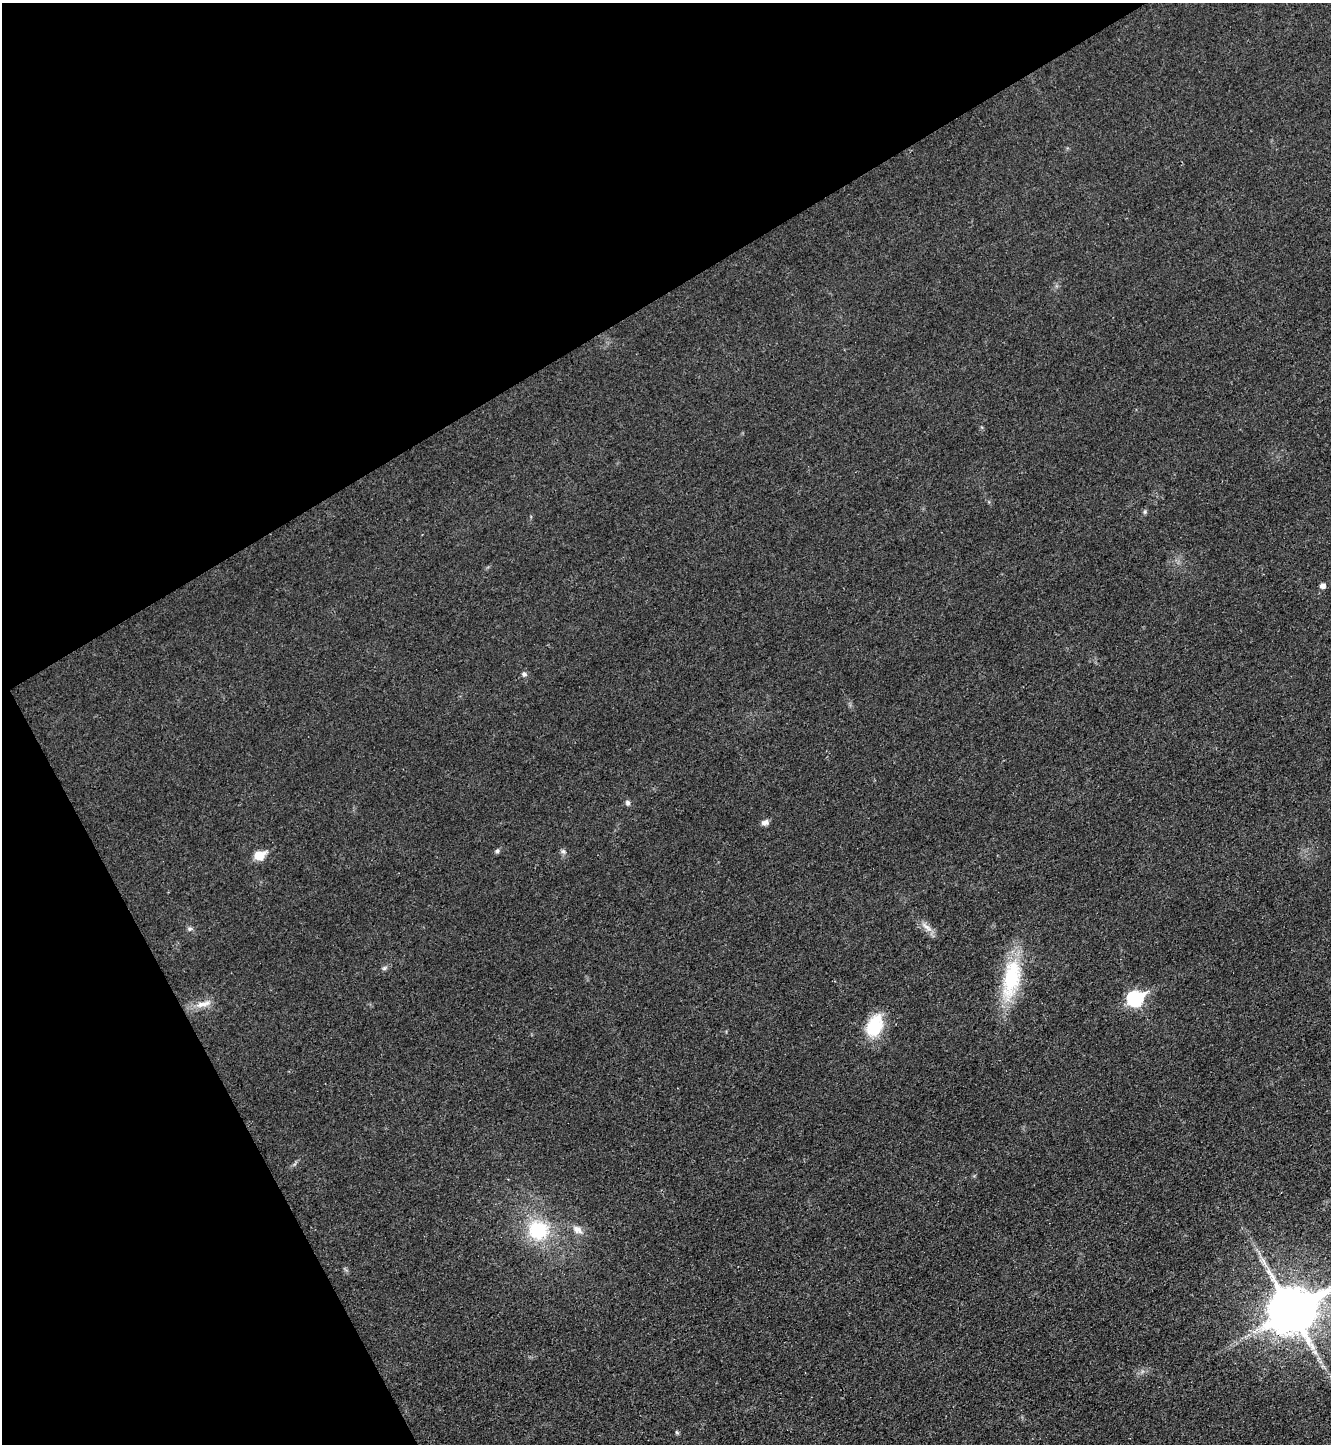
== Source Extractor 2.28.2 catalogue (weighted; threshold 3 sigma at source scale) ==
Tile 5 of 4 x 4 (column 1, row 2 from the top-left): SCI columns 163-1491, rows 2908-4349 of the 5789 x 5803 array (HDU 1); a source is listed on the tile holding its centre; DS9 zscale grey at full resolution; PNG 1333 x 1446 px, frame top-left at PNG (2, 3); no overlay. Shown black and unused: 29% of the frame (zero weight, under 3 of 4 exposures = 1% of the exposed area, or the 3 px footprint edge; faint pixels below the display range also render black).
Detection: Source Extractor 2.28.2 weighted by HDU 2 'WHT'; one run over the whole footprint, this tile lists its part. Background 0.0342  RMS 0.0048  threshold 0.0215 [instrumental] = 3 sigma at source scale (4.5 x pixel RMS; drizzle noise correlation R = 1.50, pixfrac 1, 0.05/0.05 arcsec/px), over >= 5 px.
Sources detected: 19; all 19 listed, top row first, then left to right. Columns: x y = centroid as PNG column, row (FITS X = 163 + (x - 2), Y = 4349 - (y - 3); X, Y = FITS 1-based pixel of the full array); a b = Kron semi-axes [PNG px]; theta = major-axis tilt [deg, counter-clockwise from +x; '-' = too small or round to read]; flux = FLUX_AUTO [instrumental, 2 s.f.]
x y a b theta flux
1145 512 6 4 -47 0.73
1323 586 5 5 - 2.8
524 674 7 6 - 1.3
628 803 6 6 - 1.3
765 822 9 6 20 2.1
497 851 6 5 - 1.2
563 851 7 6 - 1.1
259 855 6 6 - 19
927 927 19 6 -40 3.6
190 929 7 5 43 1
384 968 7 5 45 0.98
1011 978 55 21 80 34
1135 998 8 7 - 80
203 1004 27 7 15 5.3
874 1026 29 18 70 18
577 1229 13 9 -34 3.5
538 1230 23 21 -10 28
1292 1310 16 13 31 2200
677 1432 7 4 -45 0.63
Overlapping masked pixels (flux is a lower limit): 1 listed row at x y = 1292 1310
Isophote crosses this tile's border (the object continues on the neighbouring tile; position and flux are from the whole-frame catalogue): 1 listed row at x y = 1292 1310